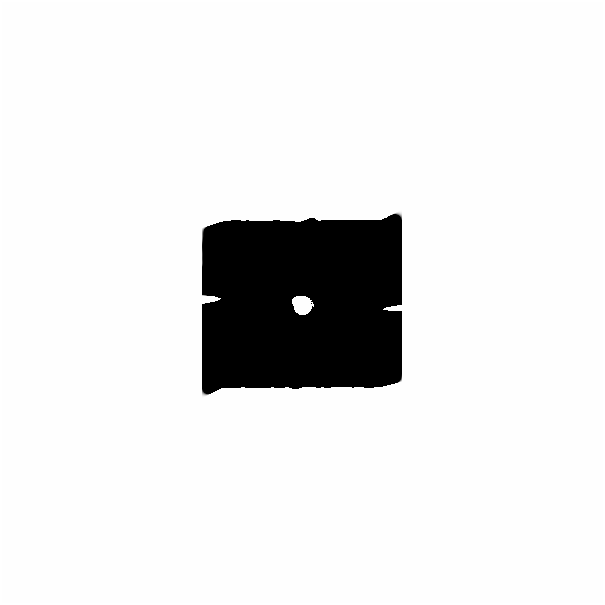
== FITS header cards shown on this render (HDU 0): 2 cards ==
NAXIS1  =                  601
NAXIS2  =                  601

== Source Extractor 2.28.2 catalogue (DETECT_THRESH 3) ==
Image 601 x 601 px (HDU 0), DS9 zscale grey, 1 PNG px = 1 image px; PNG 605 x 605 px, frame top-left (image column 1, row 601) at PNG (0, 0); no overlay
Background 0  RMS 2.3e-11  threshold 7.04e-11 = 3 sigma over >= 5 px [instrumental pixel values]
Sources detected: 4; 1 with non-positive FLUX_AUTO (blend fragments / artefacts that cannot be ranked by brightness) is not listed; the other 3 listed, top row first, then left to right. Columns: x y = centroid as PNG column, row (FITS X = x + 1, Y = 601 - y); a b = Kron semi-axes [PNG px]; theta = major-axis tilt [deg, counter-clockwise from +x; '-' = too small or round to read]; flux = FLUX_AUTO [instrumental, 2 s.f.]
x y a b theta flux
297 217 11 3 8 6.8e-09
300 302 12 10 14 1.5e+01
384 307 6 3 9 1.6e-09
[1 non-positive-flux detection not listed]